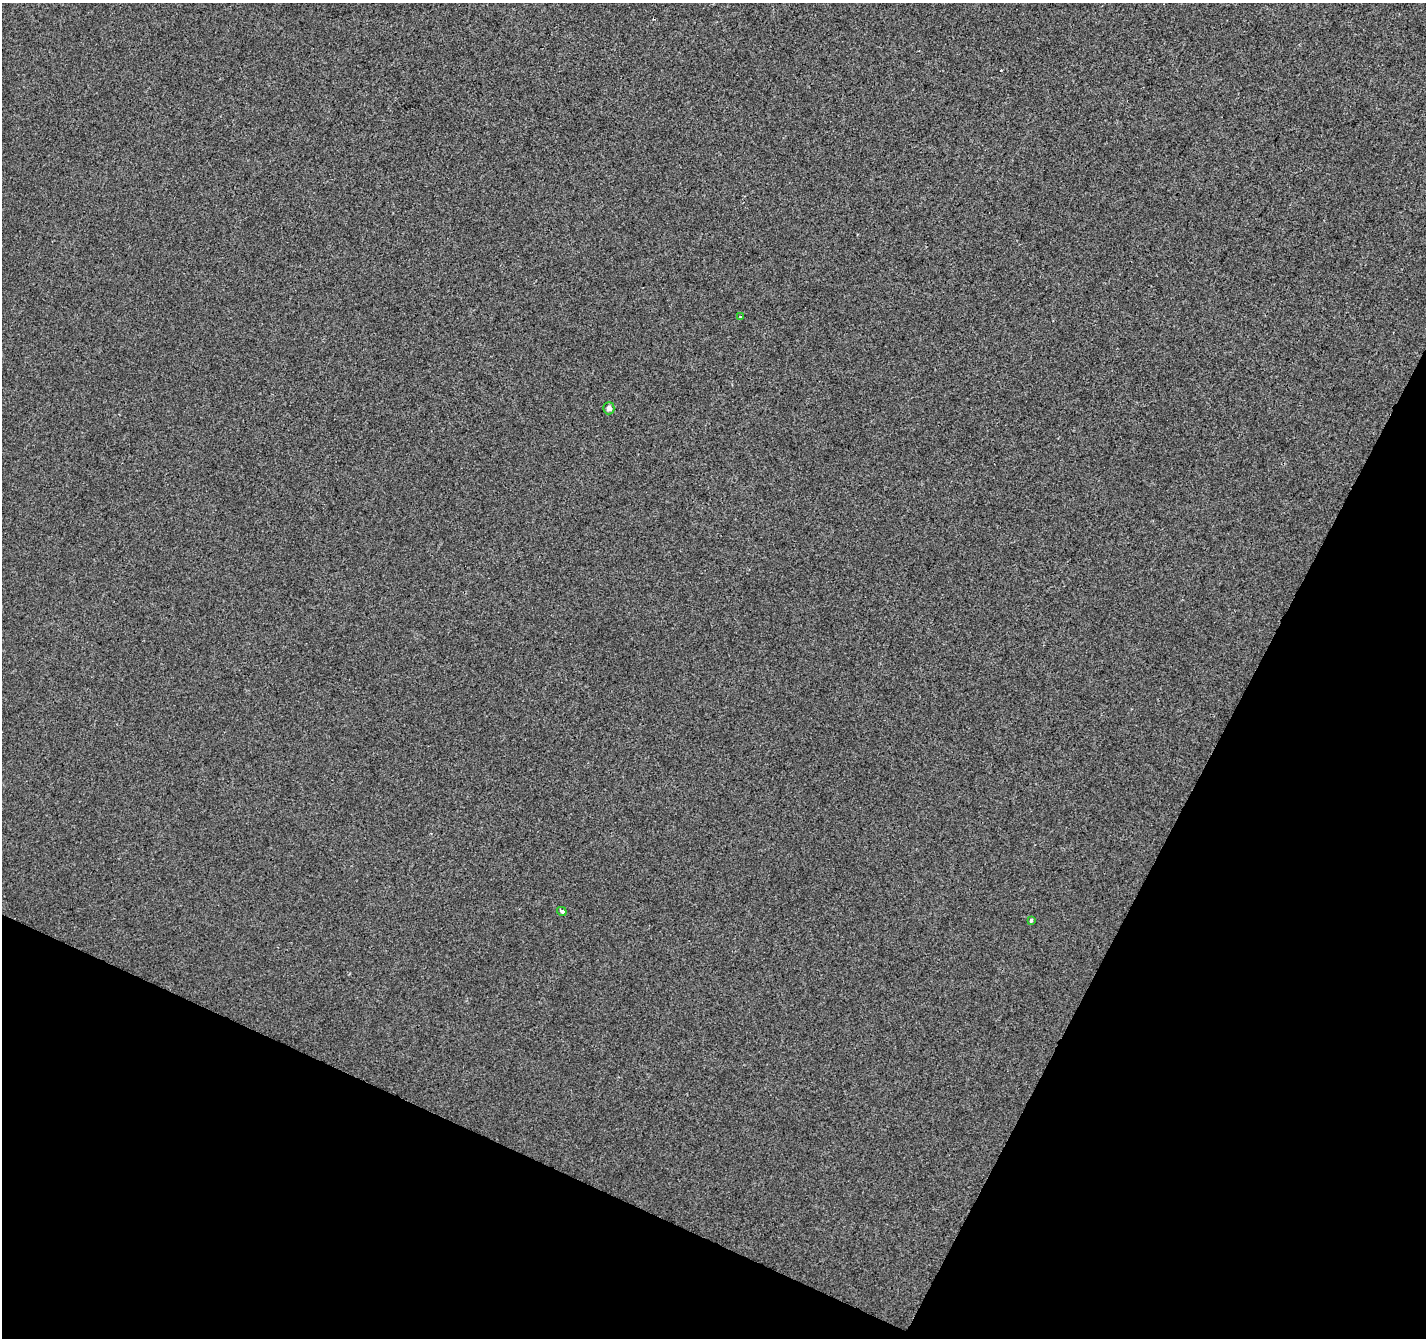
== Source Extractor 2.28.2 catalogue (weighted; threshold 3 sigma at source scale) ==
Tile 15 of 4 x 4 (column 3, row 4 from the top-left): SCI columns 2851-4274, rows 203-1538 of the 5706 x 5814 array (HDU 1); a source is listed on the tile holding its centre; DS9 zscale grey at full resolution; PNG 1428 x 1340 px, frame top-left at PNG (2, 3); each listed source drawn as its Kron ellipse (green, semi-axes under 4 px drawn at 4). Shown black and unused: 24% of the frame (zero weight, under 2 of 3 exposures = <1% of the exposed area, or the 3 px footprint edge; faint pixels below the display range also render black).
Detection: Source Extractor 2.28.2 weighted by HDU 2 'WHT'; one run over the whole footprint, this tile lists its part. Background -6.33e-04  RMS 0.0042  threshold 0.019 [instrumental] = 3 sigma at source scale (4.5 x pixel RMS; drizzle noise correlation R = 1.50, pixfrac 1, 0.0396/0.0396 arcsec/px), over >= 5 px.
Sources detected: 4; all 4 listed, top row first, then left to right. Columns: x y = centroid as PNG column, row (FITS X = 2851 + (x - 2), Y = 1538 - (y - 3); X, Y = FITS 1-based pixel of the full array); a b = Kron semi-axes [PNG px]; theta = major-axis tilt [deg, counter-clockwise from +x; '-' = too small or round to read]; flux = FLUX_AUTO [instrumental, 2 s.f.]
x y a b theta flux
741 317 3 2 - 0.64
609 408 6 5 - 1.7
562 911 5 4 - 0.79
1031 920 4 3 - 0.63